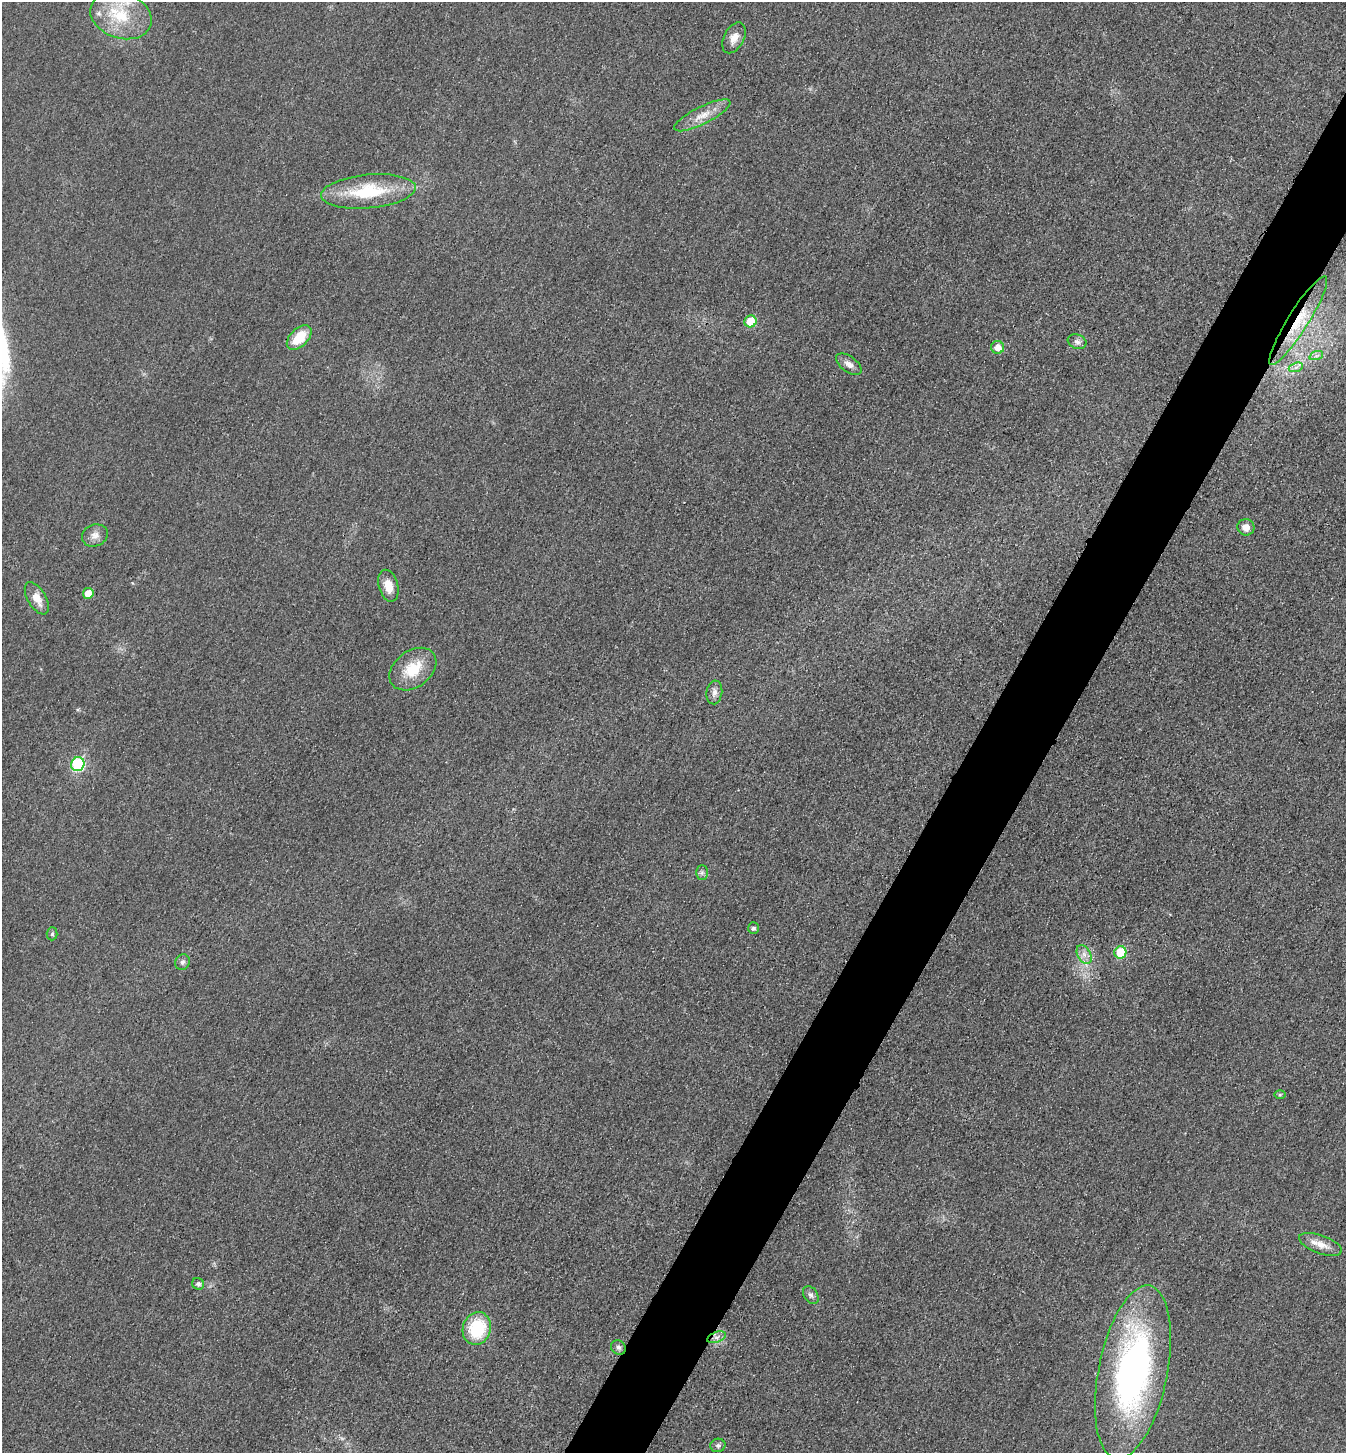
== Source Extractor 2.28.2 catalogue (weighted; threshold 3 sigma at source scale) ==
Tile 10 of 4 x 4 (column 2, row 3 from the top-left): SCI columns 1512-2855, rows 1471-2921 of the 5850 x 5845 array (HDU 1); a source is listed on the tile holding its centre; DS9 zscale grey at full resolution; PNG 1348 x 1455 px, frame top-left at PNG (2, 2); each listed source drawn as its Kron ellipse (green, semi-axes under 4 px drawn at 4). Shown black and unused: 5% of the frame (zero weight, under 3 of 4 exposures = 2% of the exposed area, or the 3 px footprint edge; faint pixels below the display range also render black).
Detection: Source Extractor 2.28.2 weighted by HDU 2 'WHT'; one run over the whole footprint, this tile lists its part. Background 0.0192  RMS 0.0054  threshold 0.0243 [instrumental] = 3 sigma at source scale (4.5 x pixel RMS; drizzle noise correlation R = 1.50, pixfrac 1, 0.05/0.05 arcsec/px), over >= 5 px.
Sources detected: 36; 1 inside a brighter listed object's ellipse — not listed separately; the other 35 listed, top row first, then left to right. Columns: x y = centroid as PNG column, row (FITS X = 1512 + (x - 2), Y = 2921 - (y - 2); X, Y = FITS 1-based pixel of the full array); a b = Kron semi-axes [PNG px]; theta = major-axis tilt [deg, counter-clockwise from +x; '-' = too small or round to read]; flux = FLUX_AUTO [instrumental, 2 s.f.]
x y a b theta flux
121 16 31 22 -18 26
734 38 16 10 62 5
702 115 31 8 26 8.2
368 191 47 17 5 32
750 321 6 6 - 13
1298 321 52 10 58 20
299 337 15 9 44 15
1077 342 9 7 -20 2.2
997 347 6 6 - 5.6
1316 356 7 4 18 1.4
849 364 15 7 -36 3.4
1296 367 7 4 19 1.6
1246 527 8 8 - 4.1
95 535 13 11 21 4
388 586 16 9 -75 6.7
88 593 5 5 - 8.4
37 598 18 9 -59 7
413 669 26 18 36 17
714 692 12 8 82 2.8
78 764 7 6 - 46
702 873 7 6 - 1.4
753 928 6 5 - 1.4
52 934 6 5 - 1.1
1120 952 6 6 - 19
1084 954 10 6 -63 3.1
182 962 8 7 - 1.7
1280 1094 6 4 1 0.71
1320 1244 22 9 -20 6
198 1284 6 5 - 1.8
811 1295 10 6 -55 1.7
477 1328 16 14 71 28
716 1337 10 5 20 2.2
618 1347 8 7 - 1.5
1133 1372 88 34 79 190
718 1445 7 6 - 1.3
Overlapping masked pixels (flux is a lower limit): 1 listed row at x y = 1298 321